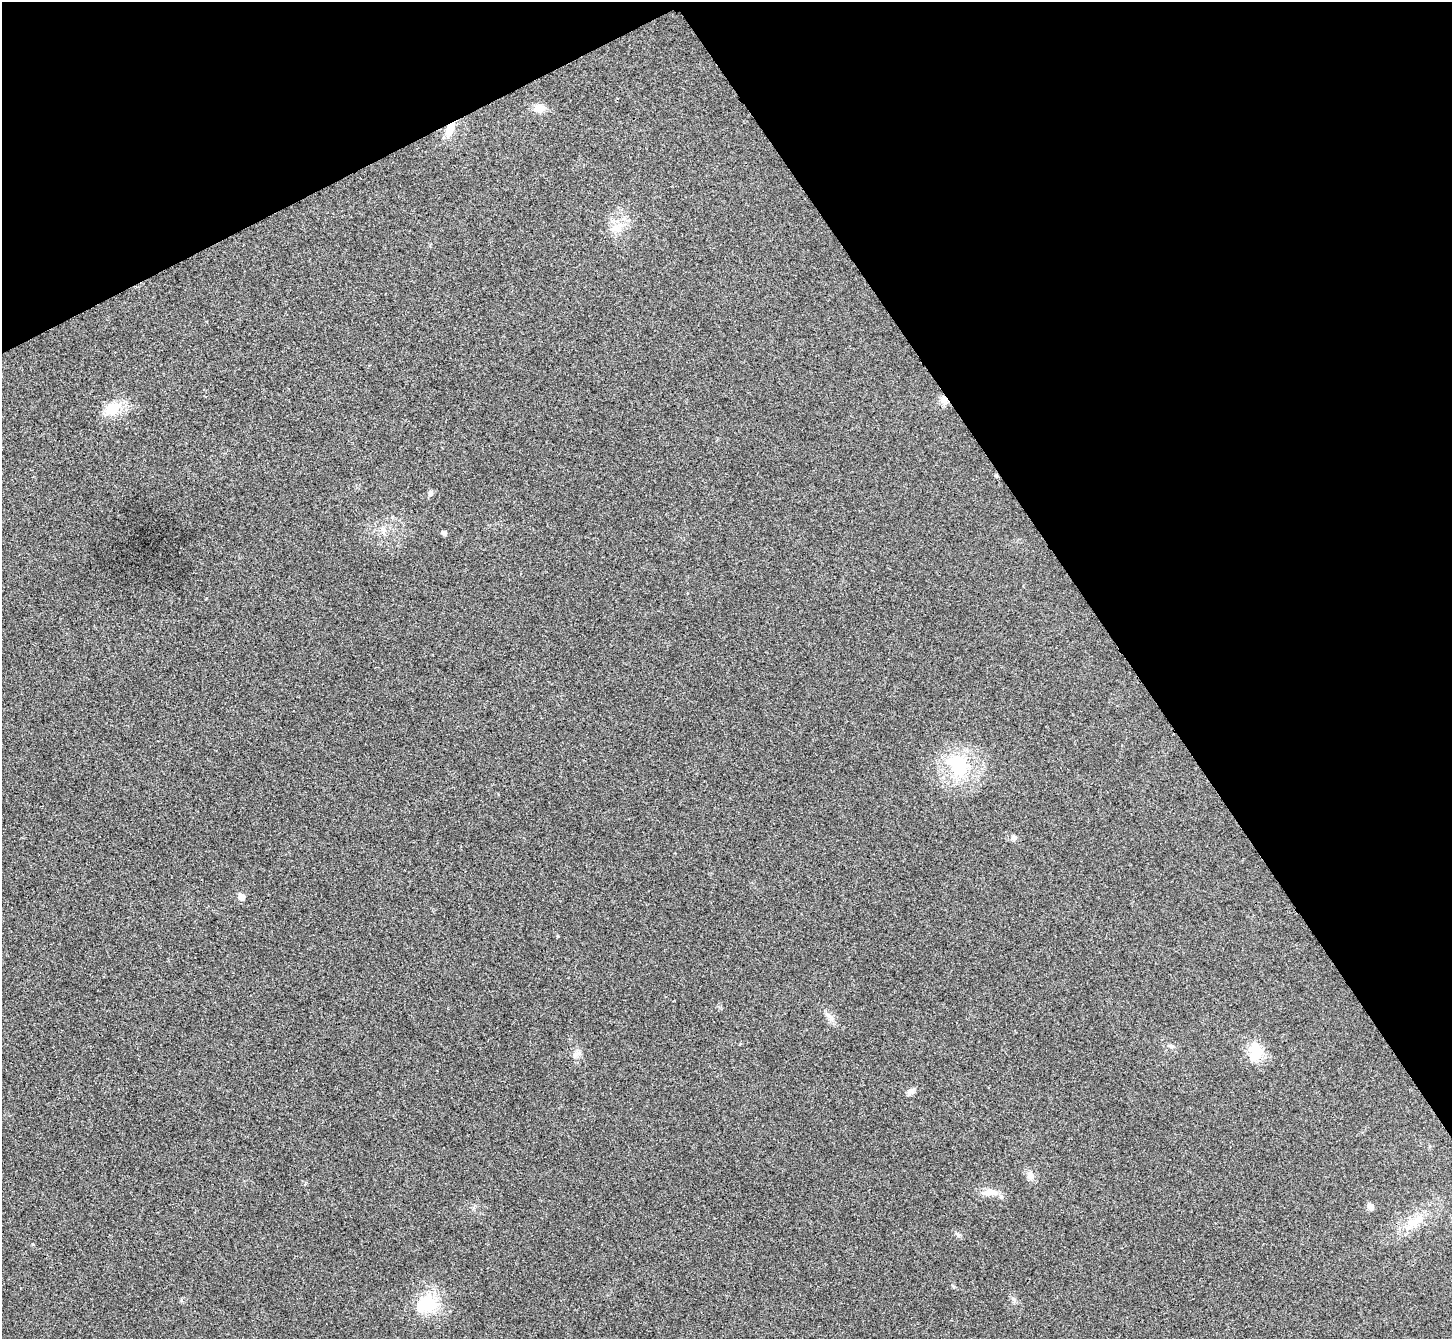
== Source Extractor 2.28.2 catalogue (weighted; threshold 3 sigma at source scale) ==
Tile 3 of 4 x 4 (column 3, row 1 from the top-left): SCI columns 2907-4356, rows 4172-5508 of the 5814 x 5807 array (HDU 1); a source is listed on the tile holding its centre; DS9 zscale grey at full resolution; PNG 1454 x 1341 px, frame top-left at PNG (2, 2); no overlay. Shown black and unused: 29% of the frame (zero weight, under 3 of 4 exposures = <1% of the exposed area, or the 3 px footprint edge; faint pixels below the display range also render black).
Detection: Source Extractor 2.28.2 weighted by HDU 2 'WHT'; one run over the whole footprint, this tile lists its part. Background 0.0326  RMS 0.0062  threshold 0.0279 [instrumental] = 3 sigma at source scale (4.5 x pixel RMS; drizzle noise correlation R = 1.50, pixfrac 1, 0.05/0.05 arcsec/px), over >= 5 px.
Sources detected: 27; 1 inside a brighter object's white glare — not listed; the other 26 listed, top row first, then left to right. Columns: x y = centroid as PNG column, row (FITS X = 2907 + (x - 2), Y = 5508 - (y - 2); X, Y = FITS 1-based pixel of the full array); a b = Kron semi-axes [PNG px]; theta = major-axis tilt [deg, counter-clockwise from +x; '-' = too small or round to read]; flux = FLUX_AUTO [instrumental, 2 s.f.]
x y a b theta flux
540 108 12 9 -2 6.8
450 129 18 9 65 8.6
617 228 19 13 16 9.4
944 400 11 9 -85 4.2
112 409 23 17 30 14
996 476 5 5 - 0.82
430 493 8 7 - 1.7
383 530 8 5 -45 1.9
444 533 5 4 - 2.3
960 767 25 21 -90 35
1013 838 9 7 -73 1.8
241 897 5 5 - 6.4
558 936 5 3 - 0.52
830 1017 17 7 -41 3.8
1171 1046 8 6 -19 1.7
1255 1052 26 19 89 16
577 1053 12 7 25 2.9
910 1091 12 7 24 2.6
1030 1175 12 8 -79 4.2
990 1192 25 9 1 7.6
1370 1206 6 5 - 6.4
1415 1221 31 14 33 16
958 1235 8 6 -21 1.5
33 1244 5 3 - 0.56
1014 1299 8 4 -45 1.5
426 1304 33 24 14 27
Overlapping masked pixels (flux is a lower limit): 3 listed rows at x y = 450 129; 944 400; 996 476
Unlisted compact peaks at least as high as the median listed source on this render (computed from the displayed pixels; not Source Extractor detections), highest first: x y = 954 1287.